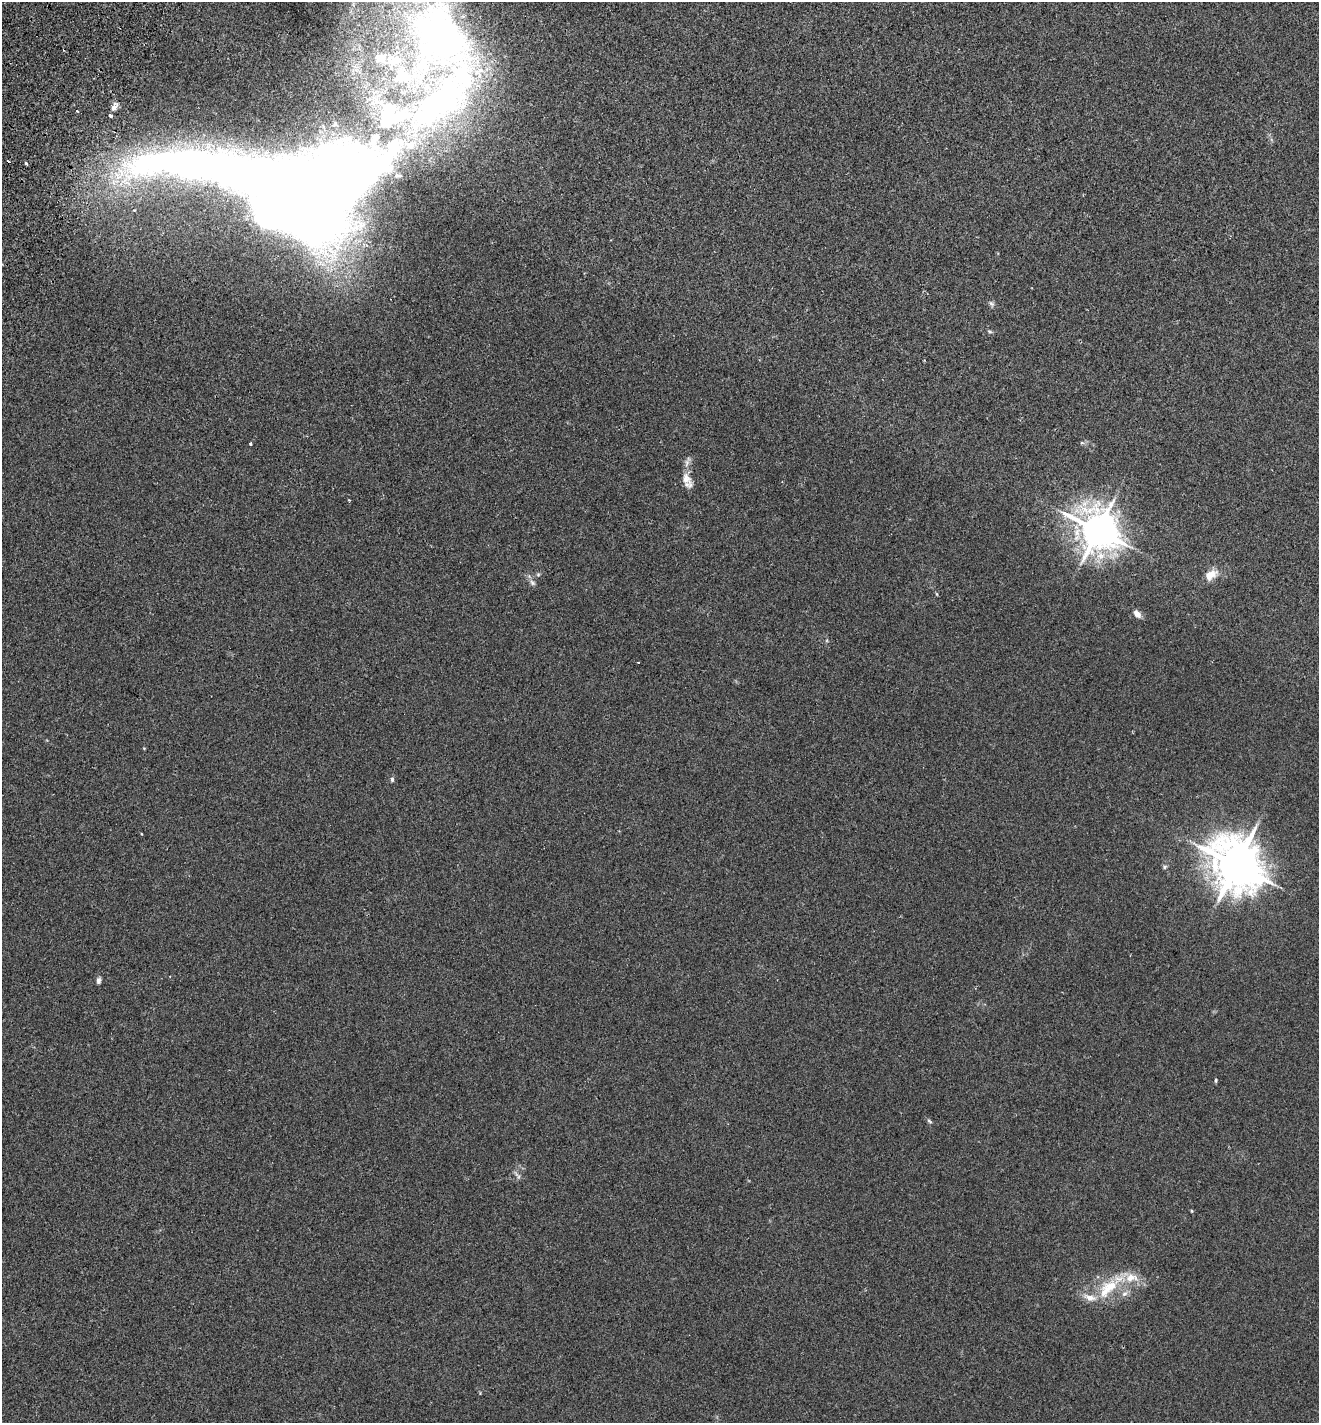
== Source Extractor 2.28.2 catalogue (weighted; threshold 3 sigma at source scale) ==
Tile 11 of 4 x 4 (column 3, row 3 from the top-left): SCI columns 2836-4152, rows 1455-2875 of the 5803 x 5747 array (HDU 1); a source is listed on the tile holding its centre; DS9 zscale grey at full resolution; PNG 1321 x 1425 px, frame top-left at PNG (2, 2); no overlay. Shown black and unused: <1% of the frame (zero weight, under 2 of 3 exposures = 3% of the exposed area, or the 3 px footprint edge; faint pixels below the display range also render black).
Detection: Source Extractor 2.28.2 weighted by HDU 2 'WHT'; one run over the whole footprint, this tile lists its part. Background 0.0531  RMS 0.0077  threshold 0.0346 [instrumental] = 3 sigma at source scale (4.5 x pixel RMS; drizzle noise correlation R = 1.50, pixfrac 1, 0.05/0.05 arcsec/px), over >= 5 px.
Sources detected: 44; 8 inside a brighter object's white glare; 2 cosmic-ray / hot-pixel residue — not listed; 9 inside a brighter listed object's ellipse — not listed separately; the other 25 listed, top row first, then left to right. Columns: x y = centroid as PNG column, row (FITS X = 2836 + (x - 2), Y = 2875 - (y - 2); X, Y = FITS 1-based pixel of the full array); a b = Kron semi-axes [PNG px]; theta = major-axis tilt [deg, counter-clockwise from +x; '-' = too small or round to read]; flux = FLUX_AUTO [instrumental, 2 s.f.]
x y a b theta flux
439 33 108 80 -67 370
114 107 11 6 66 3.6
77 111 3 3 - 1.2
392 119 56 19 19 50
26 163 4 3 - 1.1
300 205 125 49 25 1700
991 303 9 5 -41 1.8
990 332 6 4 -19 1
1082 443 6 4 -18 1
250 444 3 3 - 2
686 478 17 11 -65 7.3
1098 530 12 11 - 1900
1211 575 19 11 33 8.6
532 583 9 6 -49 2.3
1137 614 11 6 -44 3.9
638 662 3 2 - 0.82
392 779 6 5 - 1.3
1236 865 16 13 -54 3200
1165 867 6 4 62 1.2
98 981 7 5 79 2.3
1216 1080 6 4 86 0.9
929 1121 8 4 -36 1.2
518 1176 12 4 -45 1.8
1192 1211 4 3 - 0.75
1108 1288 39 16 42 28
Isophote crosses this tile's border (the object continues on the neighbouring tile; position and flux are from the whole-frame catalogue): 1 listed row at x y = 439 33